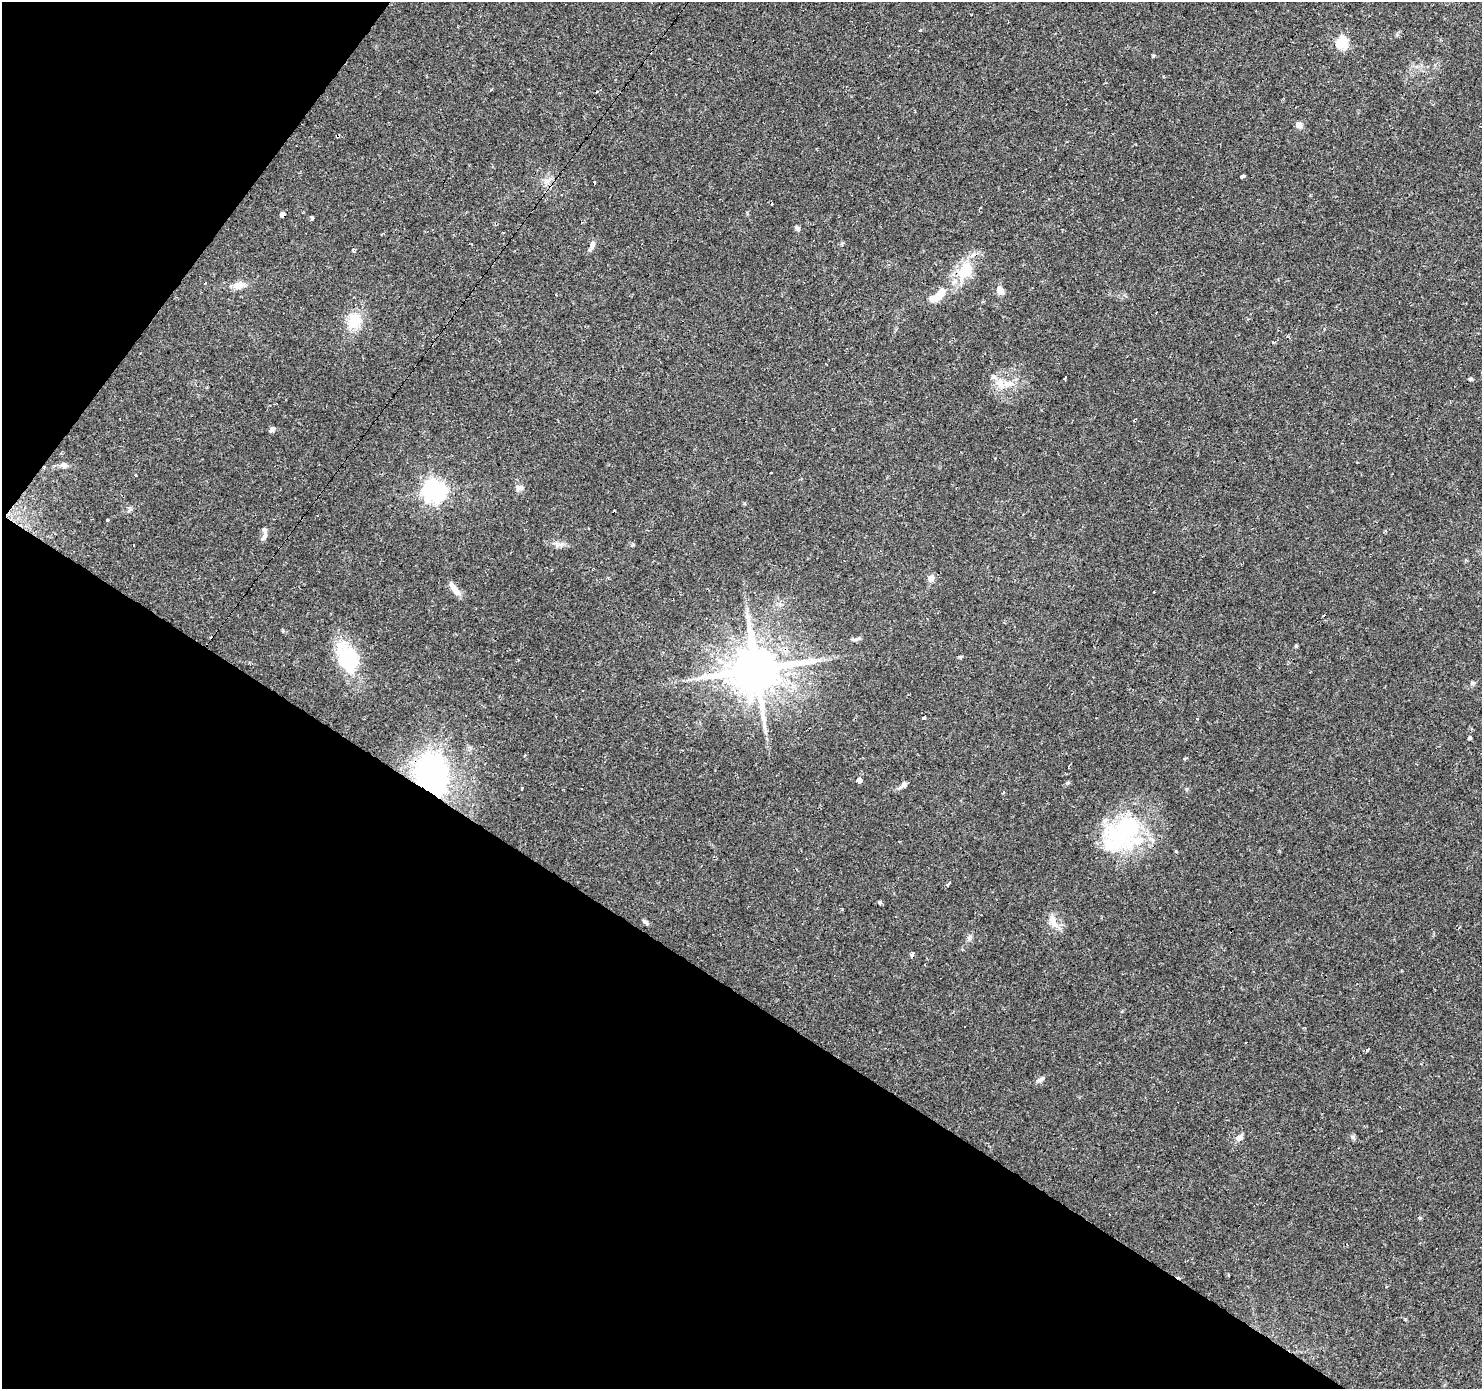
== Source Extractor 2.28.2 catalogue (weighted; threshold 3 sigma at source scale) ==
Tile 9 of 4 x 4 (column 1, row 3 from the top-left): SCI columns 1-1480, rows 1568-2954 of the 5920 x 5977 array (HDU 1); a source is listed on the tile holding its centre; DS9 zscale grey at full resolution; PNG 1484 x 1391 px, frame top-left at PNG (2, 2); no overlay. Shown black and unused: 34% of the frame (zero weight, under 2 of 3 exposures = <1% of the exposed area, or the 3 px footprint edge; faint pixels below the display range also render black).
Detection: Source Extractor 2.28.2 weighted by HDU 2 'WHT'; one run over the whole footprint, this tile lists its part. Background 0.0427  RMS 0.0037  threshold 0.0167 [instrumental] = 3 sigma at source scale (4.5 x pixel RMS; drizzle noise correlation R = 1.50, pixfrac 1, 0.0396/0.0396 arcsec/px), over >= 5 px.
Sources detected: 81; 18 cosmic-ray / hot-pixel residue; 1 long thin detection or spike segment (spike, bleed or trail) — not listed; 6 inside a brighter listed object's ellipse — not listed separately; the other 56 listed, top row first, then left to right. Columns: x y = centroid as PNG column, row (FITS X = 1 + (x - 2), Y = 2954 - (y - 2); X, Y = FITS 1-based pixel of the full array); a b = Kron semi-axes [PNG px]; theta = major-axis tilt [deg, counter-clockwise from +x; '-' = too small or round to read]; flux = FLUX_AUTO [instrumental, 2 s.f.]
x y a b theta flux
920 30 4 3 - 0.6
1397 35 6 4 -1 0.58
1342 43 6 6 - 38
1299 125 8 7 - 1.6
1243 177 4 3 - 1.7
547 181 12 7 17 2.2
594 182 4 2 - 0.36
282 215 4 4 - 2.2
312 218 4 4 - 2.8
797 228 7 5 -21 0.78
592 245 14 5 67 1.5
353 251 6 3 -51 0.54
966 271 15 11 64 15
239 285 14 9 10 3.5
1000 290 9 7 -65 3.5
940 294 20 10 52 5.6
555 295 3 2 - 0.52
1156 313 2 2 - 0.53
354 321 24 17 77 8.8
1273 342 4 3 - 0.39
1471 379 5 4 - 0.67
1000 383 18 12 -53 5.1
1135 420 3 3 - 3.1
272 429 7 6 - 1.1
64 465 9 6 -11 1.6
771 472 3 2 - 0.46
136 475 3 2 - 0.65
520 488 12 6 23 1.4
435 491 8 7 - 250
107 520 3 2 - 0.88
265 536 12 6 62 1.5
557 544 9 8 - 1.5
134 545 3 2 - 0.34
931 578 9 8 - 1.9
455 589 21 7 -49 3.1
856 639 14 4 11 0.98
1296 646 4 3 - 0.59
348 658 35 21 -68 24
756 669 14 12 23 2100
1473 683 6 5 - 0.68
924 717 4 3 - 2.4
1469 738 4 4 - 1.7
433 775 31 24 -69 85
859 780 4 4 - 24
903 785 15 6 40 1.5
522 789 4 3 - 2.2
1123 832 55 36 44 43
949 883 4 3 - 7.5
879 902 4 4 - 0.93
645 922 8 5 -26 0.94
1055 924 14 8 -41 3
1368 1049 3 2 - 0.88
1040 1079 13 5 26 1.3
1353 1137 7 4 -90 0.69
1239 1138 8 6 43 2.3
1420 1218 4 4 - 0.39
Overlapping masked pixels (flux is a lower limit): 6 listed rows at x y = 282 215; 966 271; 1135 420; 455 589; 756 669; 433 775
Unlisted compact peaks at least as high as the median listed source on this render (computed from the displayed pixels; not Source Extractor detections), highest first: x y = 1153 56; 969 938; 1405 1319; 1068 783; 1186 789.